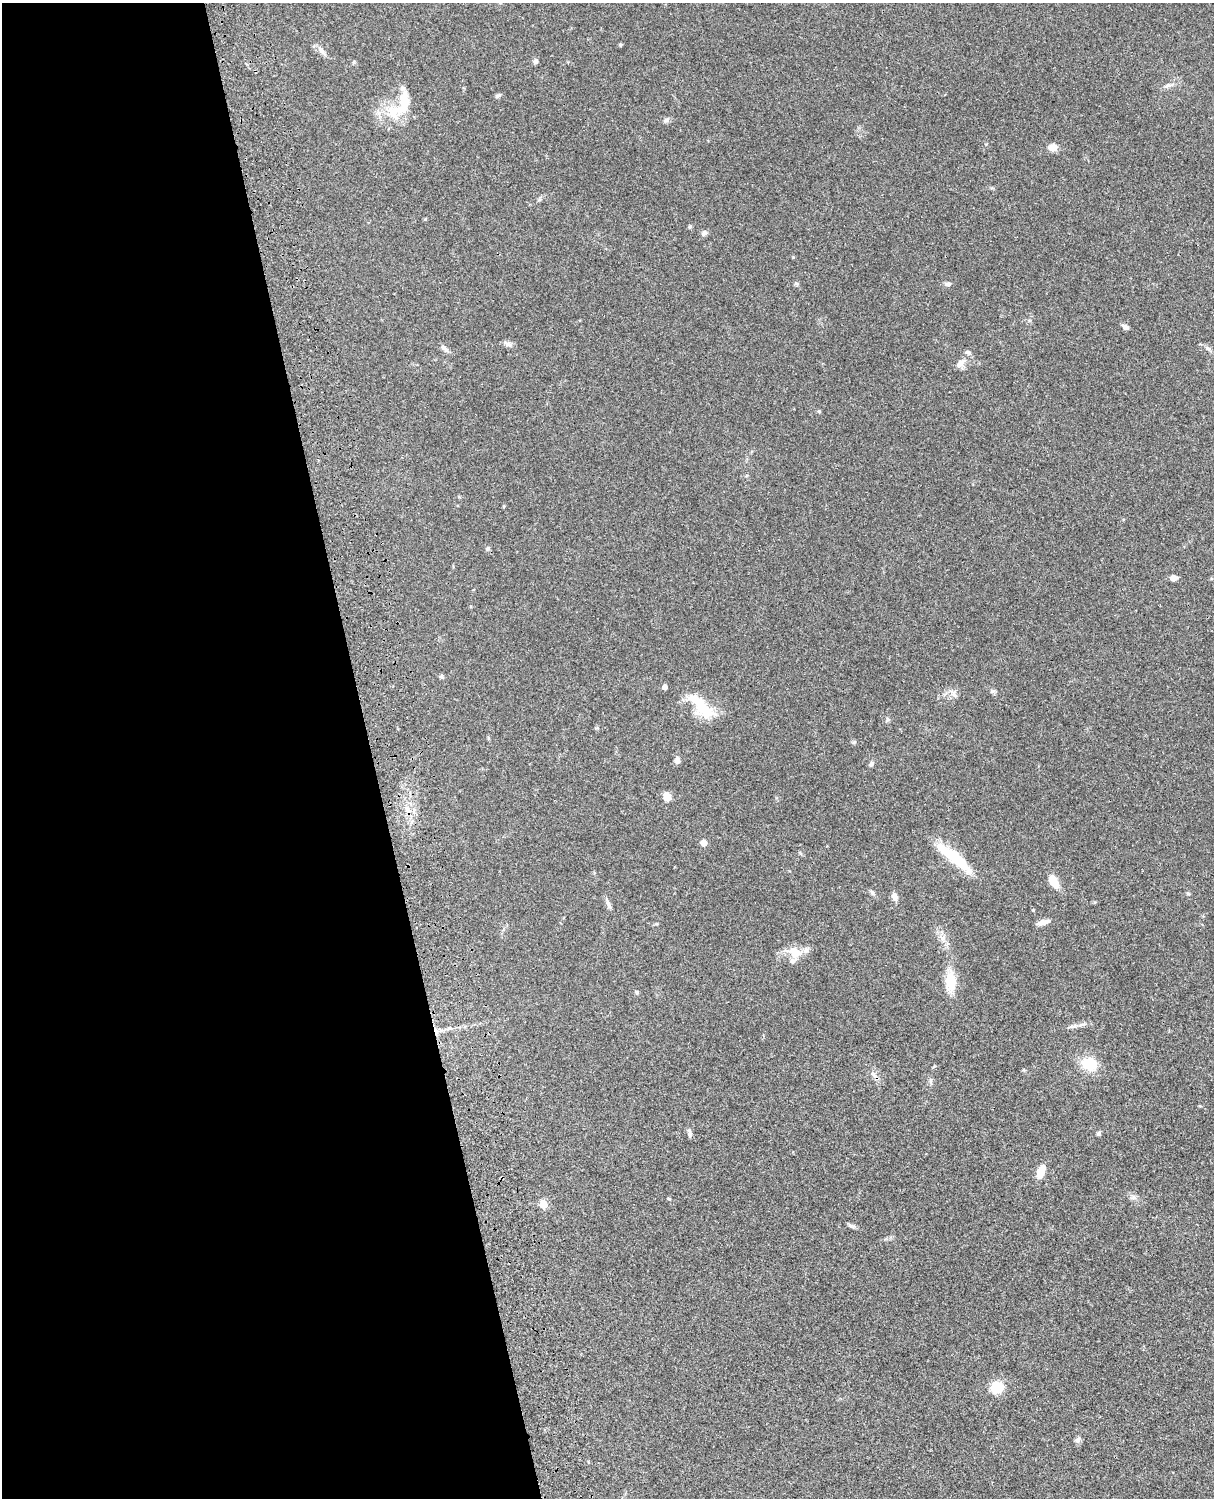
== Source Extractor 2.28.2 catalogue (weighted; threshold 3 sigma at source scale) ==
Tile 5 of 4 x 3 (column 1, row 2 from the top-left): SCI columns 121-1332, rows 1772-3267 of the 5087 x 4927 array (HDU 1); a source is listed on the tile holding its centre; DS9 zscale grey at full resolution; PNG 1216 x 1500 px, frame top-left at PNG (2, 3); no overlay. Shown black and unused: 31% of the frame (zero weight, under 3 of 4 exposures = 6% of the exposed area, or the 3 px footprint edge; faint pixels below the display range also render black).
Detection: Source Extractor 2.28.2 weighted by HDU 2 'WHT'; one run over the whole footprint, this tile lists its part. Background 0.0774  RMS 0.0058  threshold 0.0263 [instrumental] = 3 sigma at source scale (4.5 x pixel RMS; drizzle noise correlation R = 1.50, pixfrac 1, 0.05/0.05 arcsec/px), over >= 5 px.
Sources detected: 60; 2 inside a brighter object's white glare — not listed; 2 inside a brighter listed object's ellipse — not listed separately; the other 56 listed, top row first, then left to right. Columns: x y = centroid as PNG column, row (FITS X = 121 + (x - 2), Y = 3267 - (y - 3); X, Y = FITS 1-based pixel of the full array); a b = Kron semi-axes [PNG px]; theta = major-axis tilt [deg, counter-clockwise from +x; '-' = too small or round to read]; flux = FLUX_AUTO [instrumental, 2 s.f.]
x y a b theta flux
620 45 5 4 - 0.65
321 50 16 6 -58 2.6
536 61 7 5 67 1.5
1168 85 15 3 11 1.6
498 96 8 5 29 1.1
401 104 47 19 55 21
666 120 9 5 23 1.4
1053 147 11 9 1 3.8
690 227 6 4 1 0.68
704 233 8 6 45 1.7
793 257 4 3 - 0.51
796 283 6 4 -1 0.8
948 284 7 6 - 1.3
1125 327 9 5 -32 1.8
508 344 12 6 -22 2
1207 348 9 4 -36 1.4
445 349 14 6 -41 2.1
968 352 8 6 -17 1.4
960 363 13 7 45 3.3
819 411 5 4 - 0.74
488 548 6 4 46 0.78
1173 578 8 6 13 2.3
441 676 6 5 - 0.94
664 687 4 4 - 2.9
993 691 6 5 - 1
954 695 10 6 -44 2.1
703 707 33 18 -43 19
887 719 6 4 -88 0.92
677 760 8 6 87 2.2
871 764 8 5 53 1.3
667 796 9 7 -61 4.8
408 809 7 5 -90 1.9
704 843 5 5 - 5.7
954 857 50 10 -38 22
1053 880 10 8 -68 7.9
872 893 7 5 -59 1
1188 894 5 4 - 0.77
895 897 8 7 - 2.8
608 904 14 5 -69 2
1043 922 15 6 17 3.4
795 952 17 11 -26 7.9
951 981 22 12 -87 13
637 992 5 5 - 1
1083 1024 10 4 21 1.7
1089 1064 17 13 -20 16
873 1075 11 5 -45 1.9
931 1081 9 3 -69 0.91
1099 1133 6 4 19 0.99
690 1134 10 5 -85 1.5
1040 1172 15 8 68 7
1133 1197 7 6 - 1.5
669 1199 5 3 - 0.61
543 1204 5 5 - 14
850 1225 7 4 -19 1.2
997 1387 13 12 - 14
1077 1440 8 7 - 1.7
Unlisted compact peaks at least as high as the median listed source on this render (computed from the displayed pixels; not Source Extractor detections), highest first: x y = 854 742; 425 219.